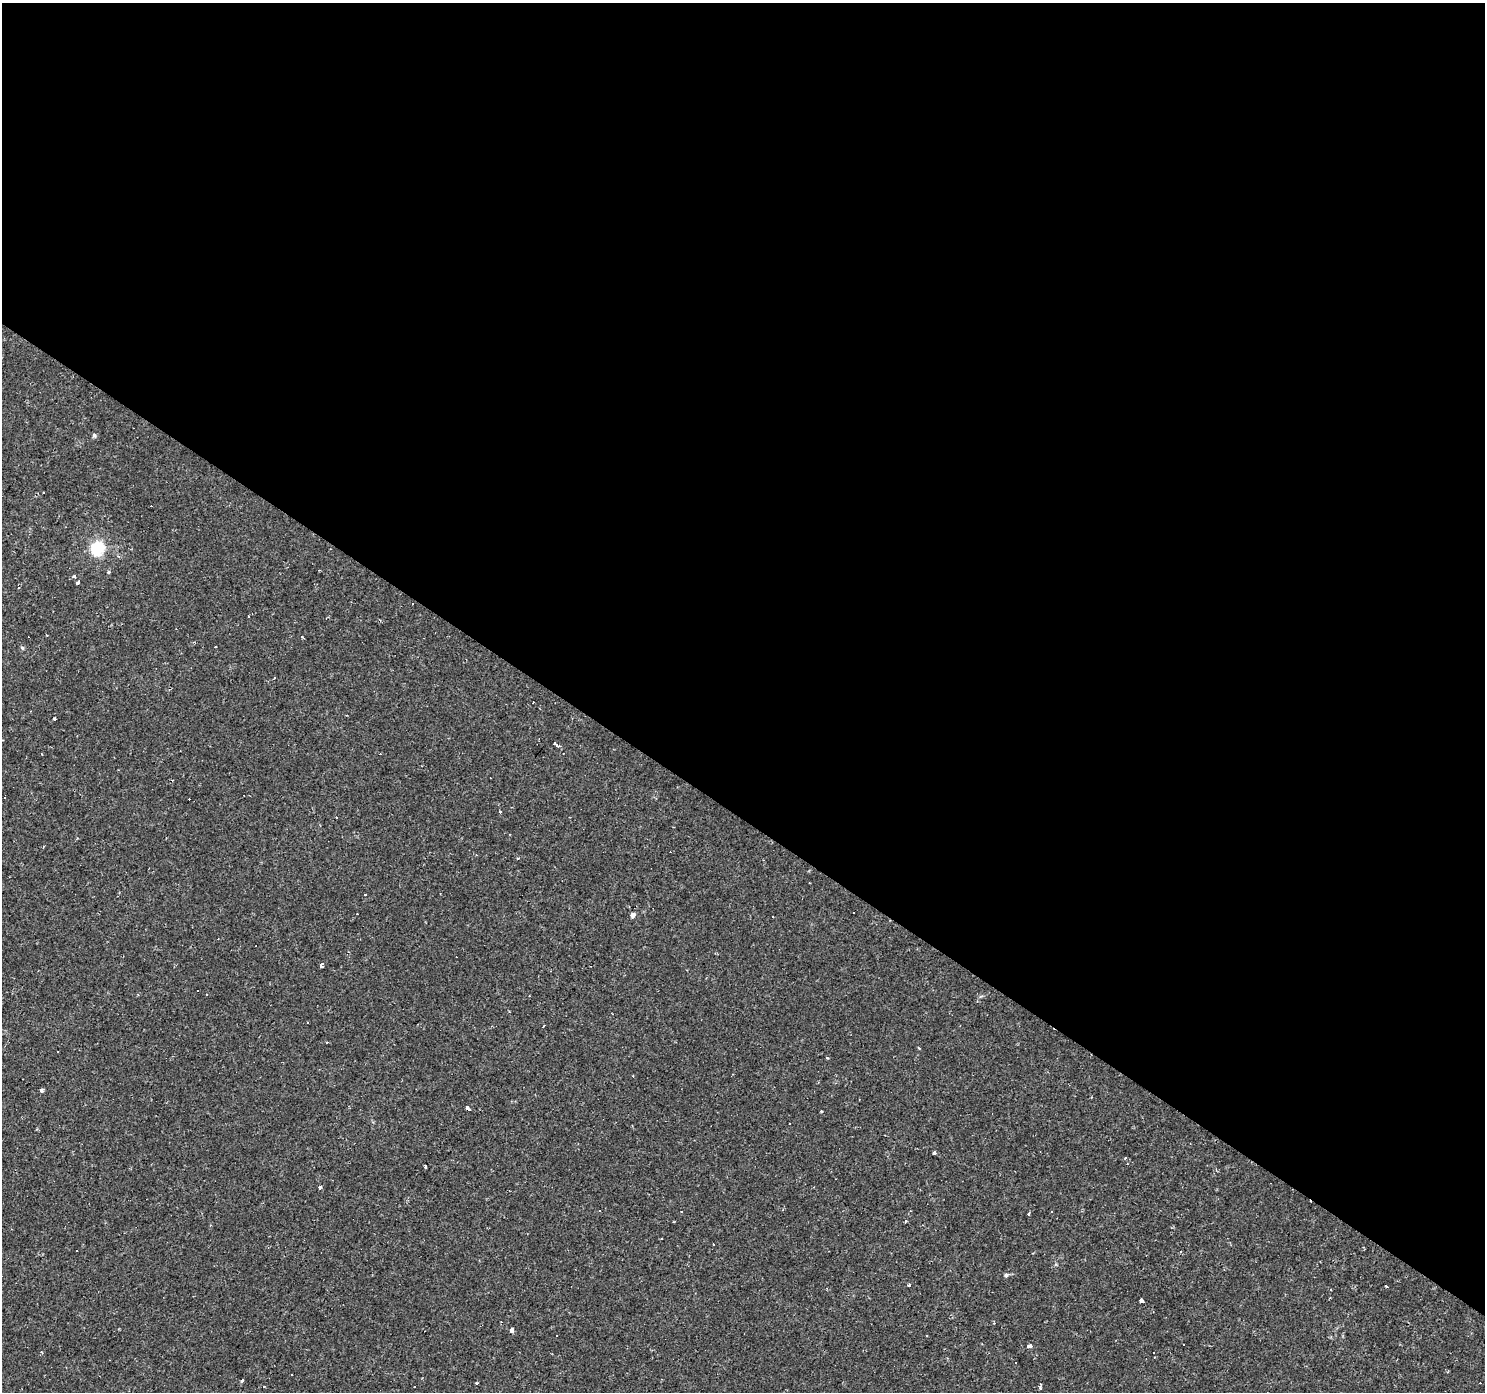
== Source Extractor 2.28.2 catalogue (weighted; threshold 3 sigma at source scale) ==
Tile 3 of 4 x 4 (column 3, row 1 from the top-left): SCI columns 2969-4451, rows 4417-5806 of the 5934 x 5985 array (HDU 1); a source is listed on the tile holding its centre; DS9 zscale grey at full resolution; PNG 1487 x 1394 px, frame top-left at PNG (2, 3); no overlay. Shown black and unused: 59% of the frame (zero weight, under 2 of 3 exposures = <1% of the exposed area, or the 3 px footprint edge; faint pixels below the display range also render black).
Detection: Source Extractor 2.28.2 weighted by HDU 2 'WHT'; one run over the whole footprint, this tile lists its part. Background 0.00108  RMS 0.0015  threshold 0.00681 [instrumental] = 3 sigma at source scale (4.5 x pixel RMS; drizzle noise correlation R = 1.50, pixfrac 1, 0.0396/0.0396 arcsec/px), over >= 5 px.
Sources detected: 81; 35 cosmic-ray / hot-pixel residue — not listed; the other 46 listed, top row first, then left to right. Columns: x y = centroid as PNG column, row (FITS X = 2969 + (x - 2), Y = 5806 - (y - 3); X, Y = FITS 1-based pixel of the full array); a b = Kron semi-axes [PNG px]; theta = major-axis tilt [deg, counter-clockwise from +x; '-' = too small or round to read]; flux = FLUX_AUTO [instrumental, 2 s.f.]
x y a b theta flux
94 435 5 5 - 0.26
97 548 6 6 - 25
108 572 5 3 - 0.17
74 576 4 4 - 0.2
78 583 4 3 - 0.27
18 588 3 3 - 0.19
302 637 3 3 - 0.45
216 647 3 2 - 0.17
22 648 5 5 - 0.21
275 677 3 3 - 0.29
54 718 3 3 - 2.2
555 743 3 3 - 1.8
558 746 4 3 - 0.58
500 812 3 3 - 1.5
476 855 3 3 - 0.1
853 912 2 2 - 0.17
633 915 4 4 - 0.81
321 966 5 4 - 0.59
198 991 3 3 - 0.81
308 1023 3 2 - 0.23
543 1026 3 2 - 0.24
327 1043 3 3 - 0.44
58 1051 3 2 - 0.25
827 1058 3 3 - 0.18
42 1090 3 3 - 0.45
468 1108 6 3 -34 2.6
821 1112 3 2 - 0.15
934 1153 3 3 - 0.39
1125 1158 3 3 - 0.26
425 1166 3 3 - 0.95
320 1187 4 3 - 0.5
599 1210 3 3 - 0.24
681 1212 3 2 - 0.21
1052 1212 3 3 - 0.61
905 1221 3 3 - 0.64
1006 1275 5 5 - 0.23
909 1285 4 3 - 0.34
1386 1286 3 3 - 0.35
1141 1301 4 3 - 4.9
512 1330 3 3 - 5.7
926 1335 3 2 - 0.11
557 1336 3 2 - 0.19
1030 1346 4 3 - 1.1
241 1380 3 3 - 2.1
414 1386 3 2 - 0.19
1040 1388 5 4 - 0.21
Unlisted compact peaks at least as high as the median listed source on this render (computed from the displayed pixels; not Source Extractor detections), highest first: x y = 476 1383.